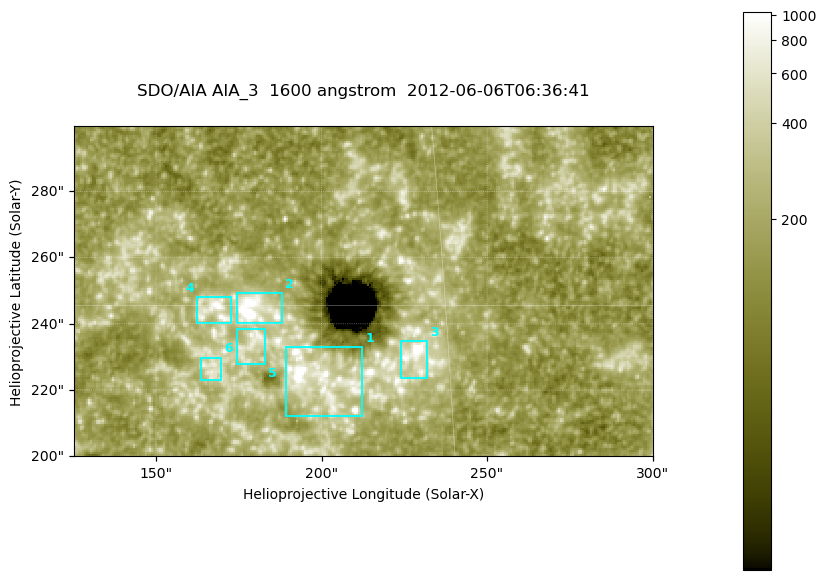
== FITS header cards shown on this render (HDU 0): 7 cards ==
TELESCOP= 'SDO/AIA '
INSTRUME= 'AIA_3   '
WAVELNTH=                 1600
WAVEUNIT= 'angstrom'
DATE-OBS= '2012-06-06T06:36:41.12'
CTYPE1  = 'HPLN-TAN'
CTYPE2  = 'HPLT-TAN'

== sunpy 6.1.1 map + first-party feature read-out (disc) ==
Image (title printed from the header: SDO/AIA AIA_3  1600 angstrom  2012-06-06T06:36:41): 287 x 164 px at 0.609 arcsec/px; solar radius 946 arcsec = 1552 px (partial field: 0.6% of the solar disc is inside the frame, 100% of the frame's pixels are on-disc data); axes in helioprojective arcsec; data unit not stated in the header (colour bar unlabelled)
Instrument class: DISC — disc imager (sunpy class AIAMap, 1600 A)
Bright regions (active regions / flare kernels): reference = the on-disc median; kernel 3 px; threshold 5 sigma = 331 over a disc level ~182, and >= 1.15x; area >= 47 px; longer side >= 3 px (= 1.8 arcsec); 6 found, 6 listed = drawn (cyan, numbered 1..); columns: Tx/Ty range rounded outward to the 2 arcsec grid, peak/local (2 s.f.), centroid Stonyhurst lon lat
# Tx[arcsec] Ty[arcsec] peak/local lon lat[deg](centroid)
1 188..212 212..234 8.1 +12 +14
2 174..188 240..250 22 +11 +15
3 224..232 224..236 15 +14 +14
4 162..174 240..248 6.8 +11 +15
5 174..184 228..240 4.3 +11 +14
6 162..170 222..230 3.5 +10 +14